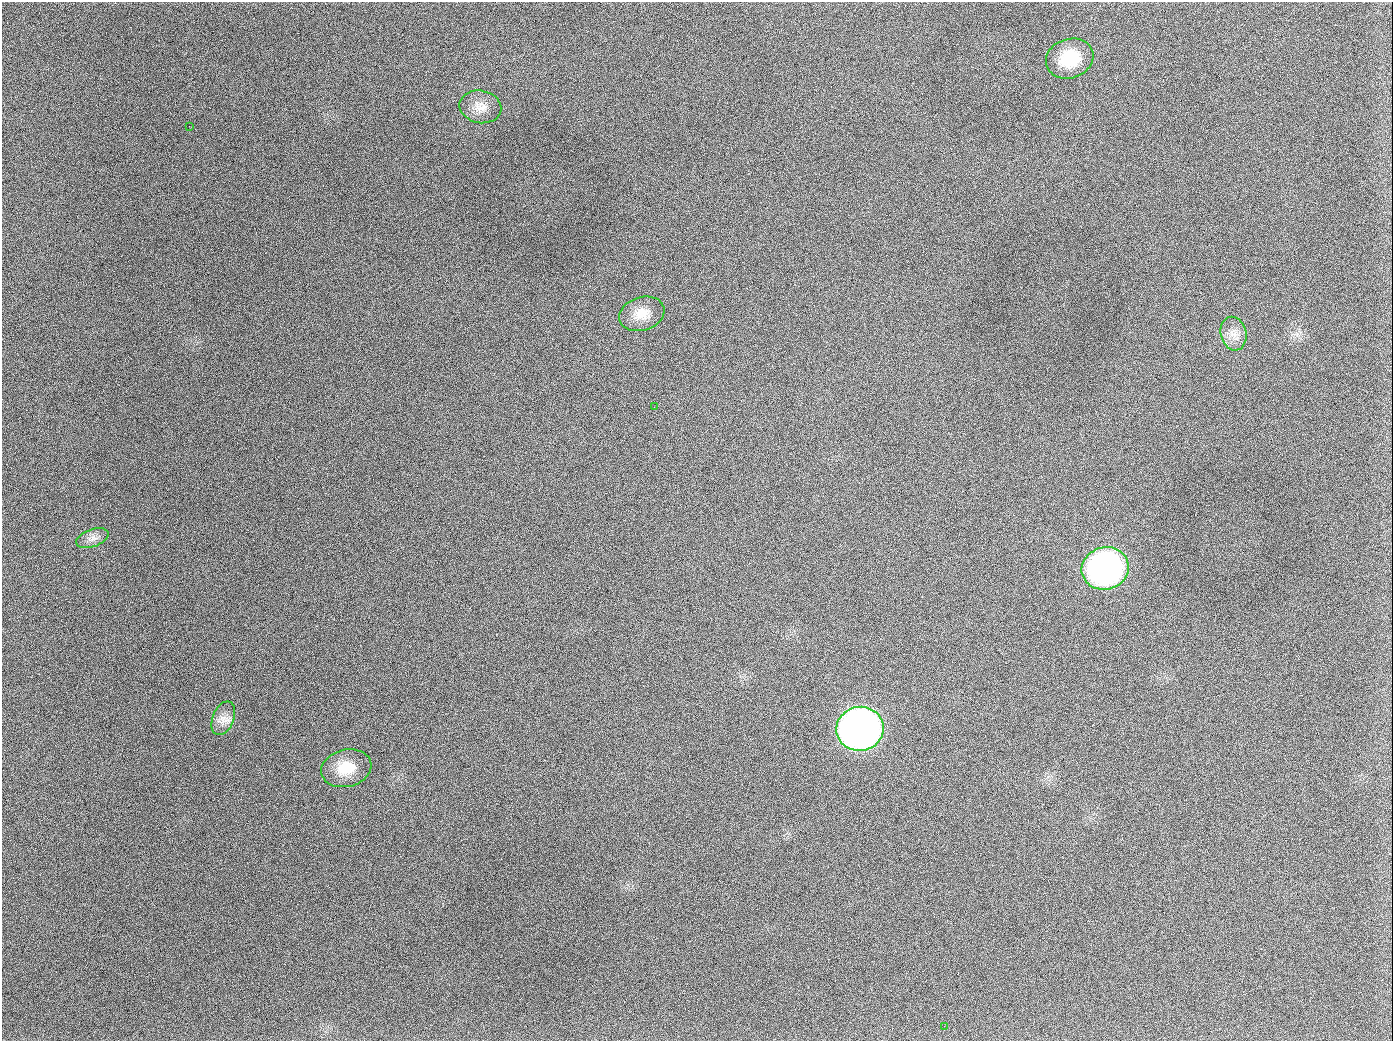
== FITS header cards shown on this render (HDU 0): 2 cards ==
NAXIS1  =                 1391
NAXIS2  =                 1039

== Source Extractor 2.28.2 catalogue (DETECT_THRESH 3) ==
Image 1391 x 1039 px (HDU 0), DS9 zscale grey, 1 PNG px = 1 image px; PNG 1395 x 1043 px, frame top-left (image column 1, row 1039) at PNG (2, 2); each listed source drawn as its Kron ellipse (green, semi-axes under 4 px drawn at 4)
Background 1960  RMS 80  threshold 241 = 3 sigma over >= 5 px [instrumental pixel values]
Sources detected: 12; all 12 listed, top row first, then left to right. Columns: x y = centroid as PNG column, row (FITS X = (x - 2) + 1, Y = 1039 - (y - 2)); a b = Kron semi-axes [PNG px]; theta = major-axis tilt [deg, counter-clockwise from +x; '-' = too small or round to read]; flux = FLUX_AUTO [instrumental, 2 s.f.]
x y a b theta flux
1070 59 24 19 18 2.3e+05
480 107 21 16 -12 8.1e+04
189 126 2 2 - 1.0e+04
642 314 23 16 18 9.6e+04
1233 334 17 12 -76 6.0e+04
654 407 2 2 - 5.4e+03
92 538 17 8 20 4.2e+04
1105 568 24 21 14 1.8e+06
223 718 17 10 68 5.6e+04
860 729 24 22 10 4.2e+06
346 768 25 18 14 1.4e+05
944 1026 3 2 - 7.2e+03